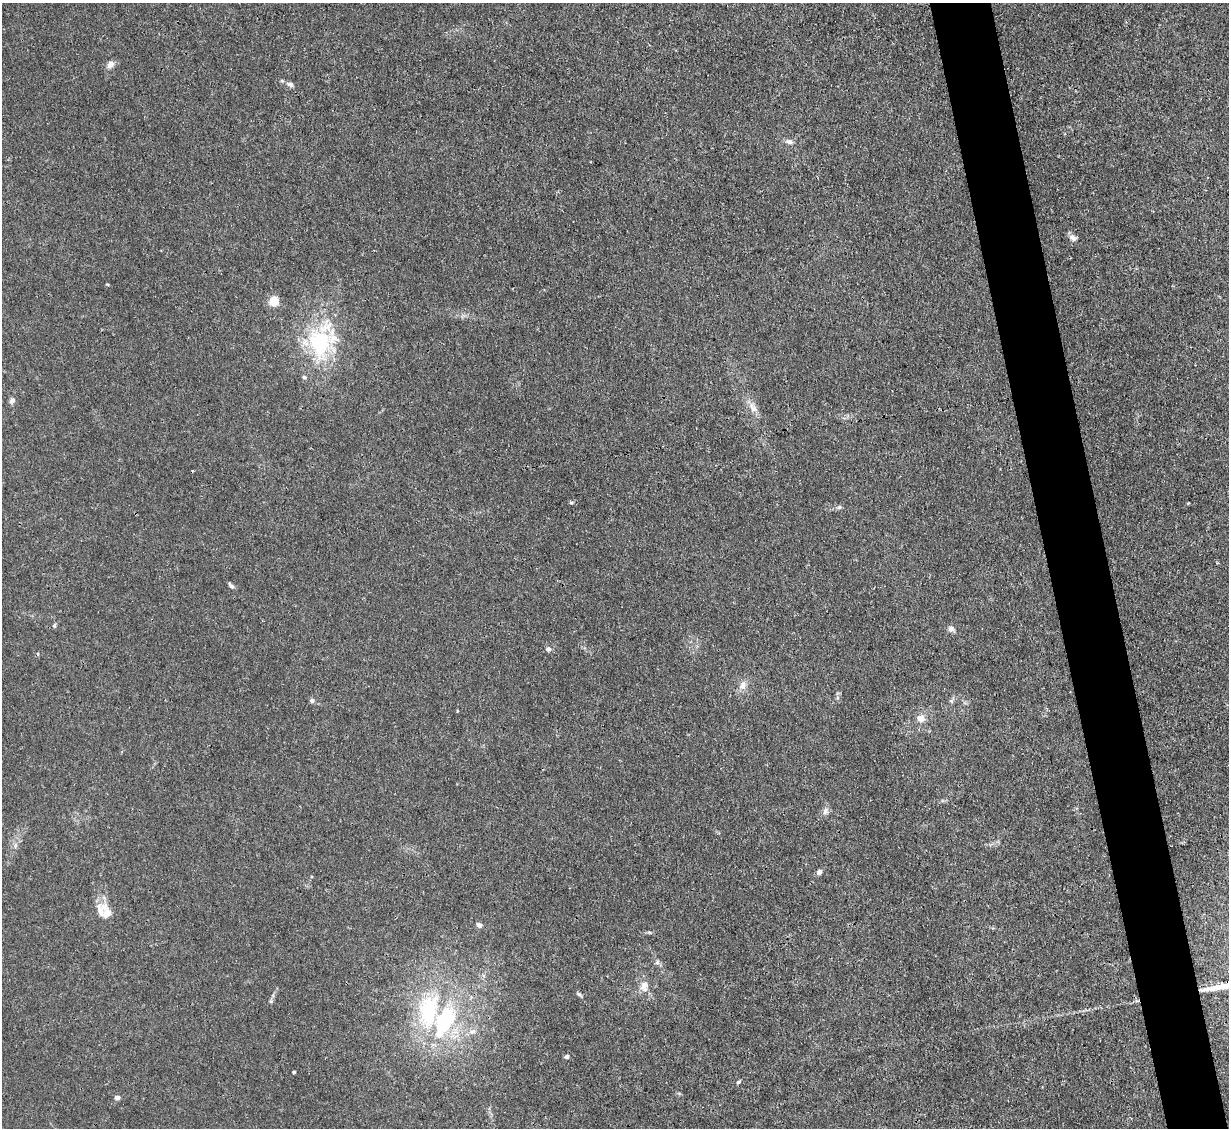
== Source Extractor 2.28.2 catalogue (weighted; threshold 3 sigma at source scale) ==
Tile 6 of 4 x 4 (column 2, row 2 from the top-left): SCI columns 1228-2454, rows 2500-3625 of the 4909 x 4883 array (HDU 1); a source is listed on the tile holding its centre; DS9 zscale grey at full resolution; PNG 1231 x 1130 px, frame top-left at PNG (2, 3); no overlay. Shown black and unused: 5% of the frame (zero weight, under 3 of 4 exposures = <1% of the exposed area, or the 3 px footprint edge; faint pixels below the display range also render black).
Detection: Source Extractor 2.28.2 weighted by HDU 2 'WHT'; one run over the whole footprint, this tile lists its part. Background 0.0346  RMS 0.003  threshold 0.0135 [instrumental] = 3 sigma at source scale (4.5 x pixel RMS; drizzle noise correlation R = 1.50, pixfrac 1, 0.05/0.05 arcsec/px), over >= 5 px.
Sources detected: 39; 5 inside a brighter listed object's ellipse — not listed separately; the other 34 listed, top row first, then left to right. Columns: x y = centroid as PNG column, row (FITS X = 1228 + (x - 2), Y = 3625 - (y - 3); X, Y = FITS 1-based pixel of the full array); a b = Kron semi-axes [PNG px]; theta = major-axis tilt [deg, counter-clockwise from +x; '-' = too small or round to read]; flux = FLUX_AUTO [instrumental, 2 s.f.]
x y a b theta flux
111 64 9 7 56 1.7
290 84 9 6 -18 1.3
789 142 10 6 -17 1.3
1073 237 12 7 -36 1.3
274 301 5 5 - 18
319 342 47 31 -80 27
12 401 8 5 65 1.2
753 407 16 8 -64 2.5
839 507 6 5 - 0.65
231 585 9 4 -50 0.74
54 625 6 4 61 0.43
951 629 8 8 - 1.1
548 649 6 6 - 0.99
38 654 5 3 - 0.25
743 685 10 8 76 2
312 701 6 6 - 0.73
951 701 6 4 0 0.52
920 718 6 5 - 3.9
825 811 11 6 61 1.3
15 845 7 4 72 0.63
819 872 7 6 - 0.95
106 911 27 13 -74 4.4
479 925 8 5 -38 1
649 932 6 4 -18 0.42
657 962 8 5 78 0.71
644 986 15 10 84 2.9
579 994 9 4 -34 0.57
271 1001 6 4 0 0.38
429 1011 55 30 82 35
472 1032 11 6 27 1.5
566 1057 5 4 - 0.92
294 1072 3 3 - 0.53
738 1082 5 4 - 0.48
117 1097 6 5 - 0.91
Unlisted compact peaks at least as high as the median listed source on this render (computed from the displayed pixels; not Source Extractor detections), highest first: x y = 571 503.